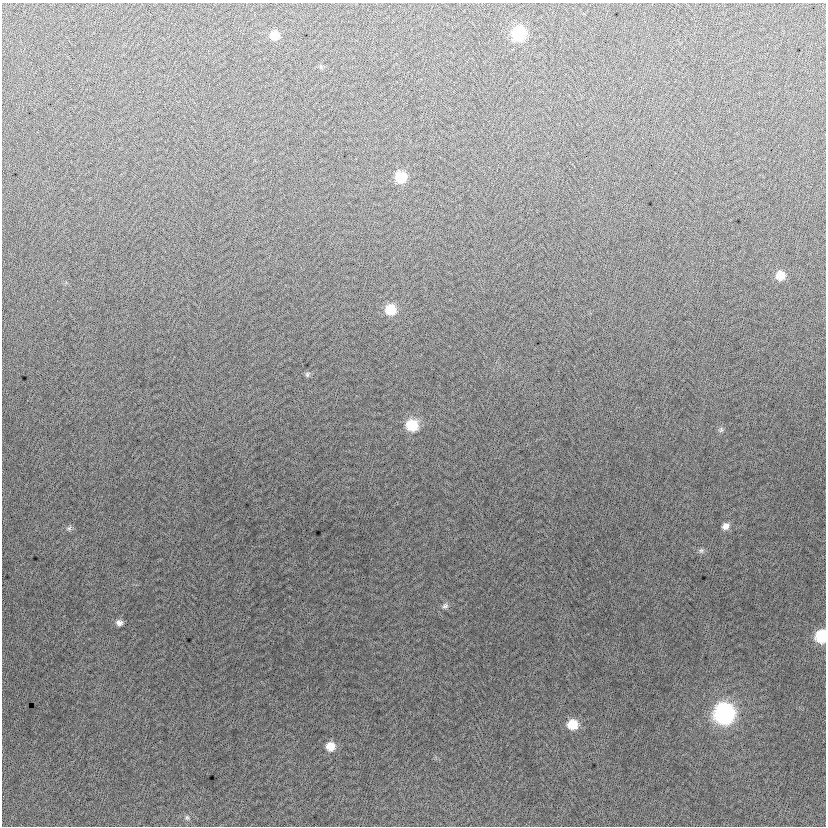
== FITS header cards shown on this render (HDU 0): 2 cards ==
NAXIS1  =                  824
NAXIS2  =                  824

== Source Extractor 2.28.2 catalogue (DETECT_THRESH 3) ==
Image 824 x 824 px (HDU 0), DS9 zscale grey, 1 PNG px = 1 image px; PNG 828 x 828 px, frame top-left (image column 1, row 824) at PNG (2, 3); no overlay
Background -8.38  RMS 13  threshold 37.8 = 3 sigma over >= 5 px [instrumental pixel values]
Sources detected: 18; all 18 listed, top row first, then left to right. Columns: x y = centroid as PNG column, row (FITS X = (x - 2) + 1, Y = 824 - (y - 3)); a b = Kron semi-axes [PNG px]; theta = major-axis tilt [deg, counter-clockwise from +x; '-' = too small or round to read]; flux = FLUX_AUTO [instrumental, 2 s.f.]
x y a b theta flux
519 33 10 9 - 61000
274 35 9 9 - 12000
401 177 10 9 - 27000
780 275 9 9 - 13000
391 309 10 9 - 20000
307 374 7 6 - 1800
412 425 11 10 - 28000
721 430 7 7 - 2100
726 526 9 8 - 5000
69 528 7 6 - 2200
701 551 8 7 - 2300
445 606 9 8 - 3100
119 623 8 7 - 3800
822 636 9 8 - 48000
724 714 11 11 - 280000
572 724 10 9 - 20000
330 746 9 9 - 12000
187 818 8 7 - 2400
At the frame edge (FLAGS 8, measured only in part): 1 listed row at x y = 822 636